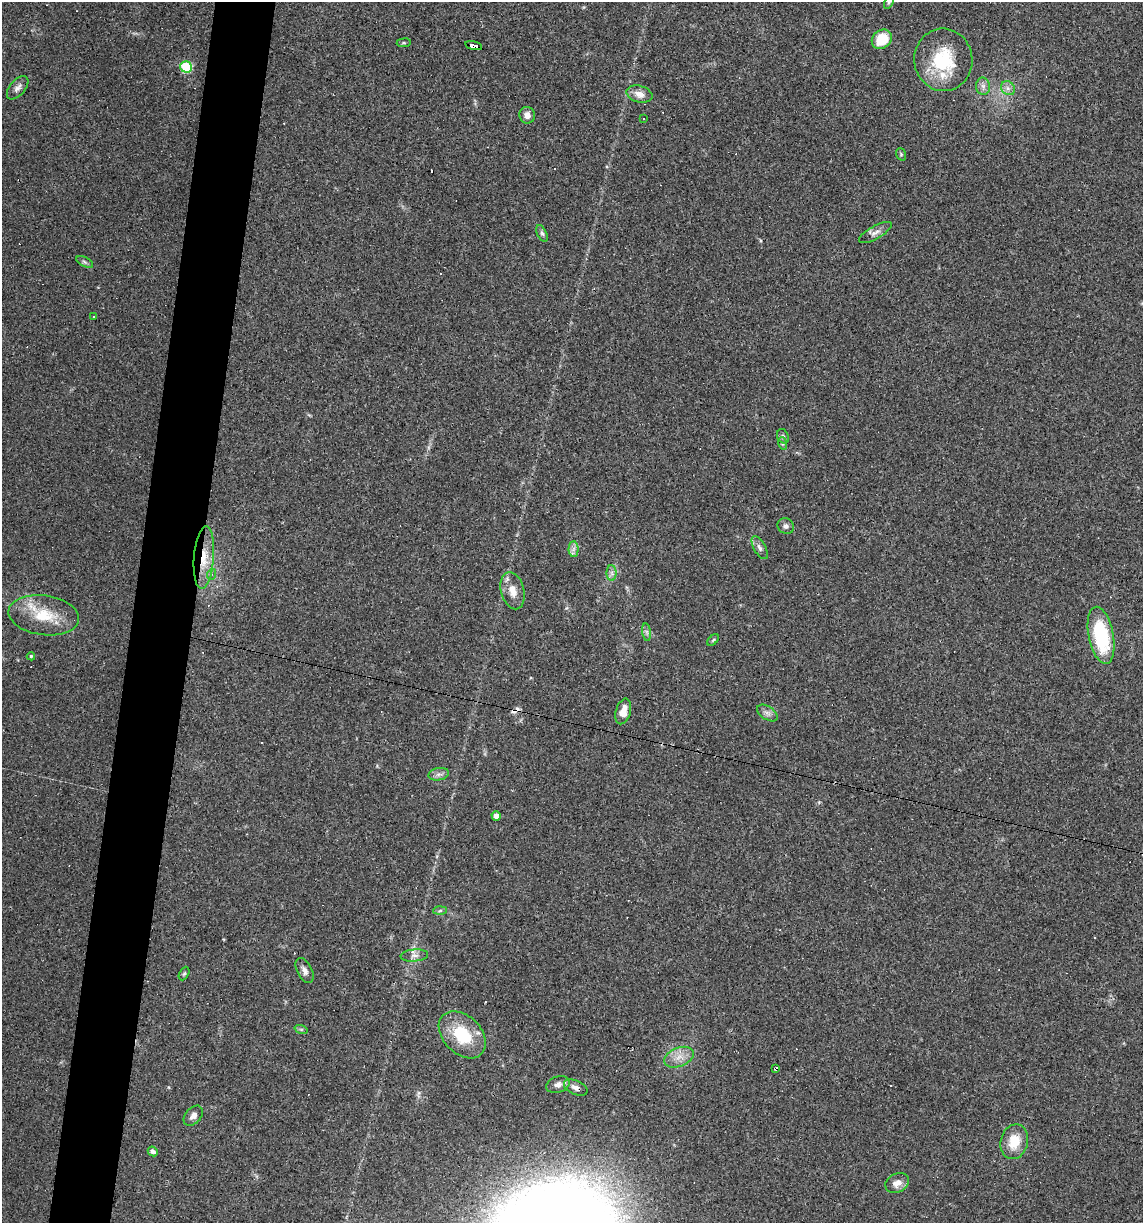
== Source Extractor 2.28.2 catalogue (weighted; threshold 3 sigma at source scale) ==
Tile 7 of 4 x 4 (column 3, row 2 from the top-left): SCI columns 2395-3535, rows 2445-3665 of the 4907 x 4887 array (HDU 1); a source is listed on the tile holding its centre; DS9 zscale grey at full resolution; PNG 1145 x 1225 px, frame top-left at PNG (2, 2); each listed source drawn as its Kron ellipse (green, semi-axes under 4 px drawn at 4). Shown black and unused: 5% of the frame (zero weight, under 3 of 4 exposures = <1% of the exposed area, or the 3 px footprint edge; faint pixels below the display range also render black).
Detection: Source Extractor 2.28.2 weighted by HDU 2 'WHT'; one run over the whole footprint, this tile lists its part. Background 0.0582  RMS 0.0049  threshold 0.022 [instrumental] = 3 sigma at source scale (4.5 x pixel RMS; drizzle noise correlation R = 1.50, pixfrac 1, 0.05/0.05 arcsec/px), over >= 5 px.
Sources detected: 66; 15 cosmic-ray / hot-pixel residue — neither listed nor drawn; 2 inside a brighter listed object's ellipse — not listed separately; the other 49 listed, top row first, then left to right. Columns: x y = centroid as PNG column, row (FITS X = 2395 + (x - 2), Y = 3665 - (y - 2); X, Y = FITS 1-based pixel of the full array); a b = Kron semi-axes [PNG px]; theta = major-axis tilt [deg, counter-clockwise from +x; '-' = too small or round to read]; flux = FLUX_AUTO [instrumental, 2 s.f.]
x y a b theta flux
889 2 8 4 65 0.95
882 39 11 9 40 14
404 43 7 3 7 0.6
474 46 8 4 -14 79
943 60 31 29 -84 27
186 67 6 5 - 33
983 86 8 7 - 2
18 88 14 7 49 2.3
1008 88 7 6 - 1.9
639 94 13 8 -15 3.9
527 115 8 7 - 2.8
644 119 3 3 - 0.92
901 154 6 5 - 0.68
875 232 18 6 29 2.6
542 233 9 4 -65 1.1
85 262 9 5 -27 1.1
94 317 3 3 - 0.82
783 436 7 5 -68 1
782 443 6 4 -72 0.84
786 526 8 7 - 1.7
760 548 13 6 -60 2
573 549 7 5 88 1.7
204 558 31 10 86 12
612 573 8 5 -89 1.5
212 574 5 4 - 0.8
513 591 19 11 -75 6.1
44 615 35 19 -8 18
647 632 9 4 -81 1.1
1101 635 29 12 -79 38
713 640 7 4 45 0.65
31 656 4 4 - 0.59
623 711 13 7 74 5.3
767 713 11 6 -33 2.1
439 774 10 6 10 1.8
496 816 5 4 - 3
440 911 7 4 3 0.87
414 955 14 6 5 2.3
305 970 13 7 -62 2.4
184 974 7 4 62 0.74
301 1029 7 4 -18 0.82
462 1035 27 19 -45 21
679 1057 16 9 21 4.9
776 1069 4 3 - 5.4
558 1084 12 8 18 2.7
576 1087 12 7 -23 2.5
193 1116 11 8 48 2.6
1014 1142 18 13 75 11
153 1151 5 4 - 2
897 1183 12 9 26 3.8
Overlapping masked pixels (flux is a lower limit): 4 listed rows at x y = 474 46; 204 558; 776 1069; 576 1087
Isophote crosses this tile's border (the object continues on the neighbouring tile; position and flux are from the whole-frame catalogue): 1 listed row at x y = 889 2